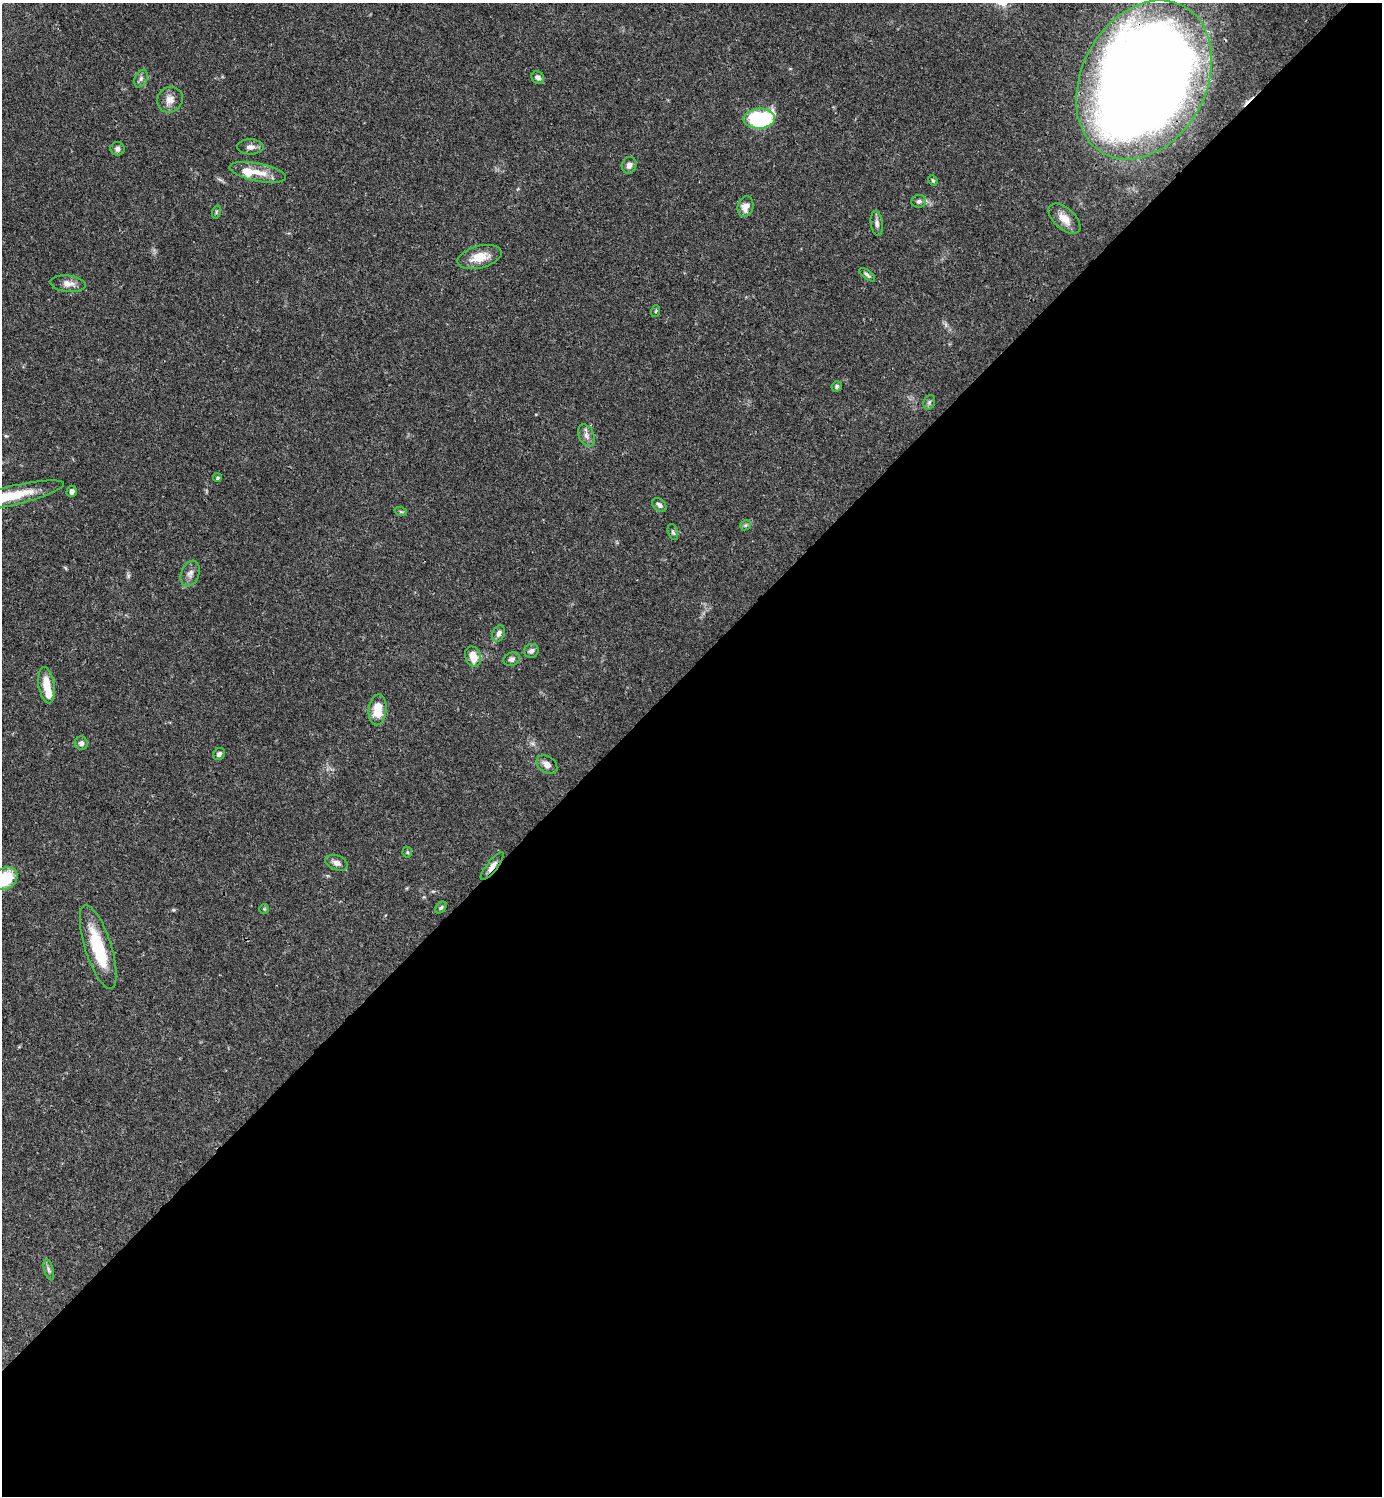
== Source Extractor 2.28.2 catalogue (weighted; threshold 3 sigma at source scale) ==
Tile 15 of 4 x 4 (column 3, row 4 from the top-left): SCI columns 3062-4441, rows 1-1494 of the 5980 x 5981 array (HDU 1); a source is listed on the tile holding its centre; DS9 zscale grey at full resolution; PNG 1384 x 1498 px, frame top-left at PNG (2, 3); each listed source drawn as its Kron ellipse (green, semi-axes under 4 px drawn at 4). Shown black and unused: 55% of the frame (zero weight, under 3 of 4 exposures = <1% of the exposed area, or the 3 px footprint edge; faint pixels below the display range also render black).
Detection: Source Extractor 2.28.2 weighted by HDU 2 'WHT'; one run over the whole footprint, this tile lists its part. Background 0.0387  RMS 0.0026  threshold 0.0117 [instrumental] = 3 sigma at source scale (4.5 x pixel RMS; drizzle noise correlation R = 1.50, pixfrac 1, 0.05/0.05 arcsec/px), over >= 5 px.
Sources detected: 50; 3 inside a brighter listed object's ellipse — not listed separately; the other 47 listed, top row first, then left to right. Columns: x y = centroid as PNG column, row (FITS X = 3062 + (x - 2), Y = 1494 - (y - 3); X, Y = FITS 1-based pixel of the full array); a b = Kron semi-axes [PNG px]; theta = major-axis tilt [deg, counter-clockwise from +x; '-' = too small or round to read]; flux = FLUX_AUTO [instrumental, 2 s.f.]
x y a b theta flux
538 78 7 6 - 0.91
141 79 9 6 64 0.86
1144 80 84 62 61 570
170 100 13 12 - 2.4
759 119 16 10 2 27
250 147 13 7 -1 1.4
117 149 7 6 - 0.8
629 165 8 7 - 1.3
257 172 29 9 -11 4.3
933 180 5 3 - 0.41
919 201 7 6 - 0.73
745 207 10 7 75 2.1
216 212 7 4 72 0.38
1065 219 19 10 -43 3.1
877 223 13 6 -83 1.1
479 257 23 11 14 4.7
867 275 9 4 -38 0.56
68 284 18 8 -5 2.1
656 311 6 3 71 0.27
837 386 5 5 - 0.51
929 402 8 5 70 0.54
586 435 11 7 -65 1.3
217 478 4 4 - 0.42
72 491 6 5 - 0.93
10 496 55 9 13 11
659 505 8 5 -41 0.85
401 512 6 4 -19 0.37
745 525 5 5 - 0.4
673 532 8 5 -74 0.57
190 574 13 9 68 1.5
499 633 8 6 68 1.1
531 651 7 7 - 0.82
473 656 10 7 -68 3.7
512 659 8 6 25 0.84
47 685 18 8 -81 4.5
378 710 15 9 85 4.8
81 743 7 6 - 0.94
219 754 6 5 - 0.93
547 765 11 8 -37 1.7
407 852 5 4 - 0.37
337 863 11 7 -22 1.3
492 866 17 5 51 1.7
5 879 13 10 37 11
441 908 7 5 48 0.47
264 909 5 5 - 0.34
98 947 44 13 -72 14
49 1270 11 4 -74 0.7
Overlapping masked pixels (flux is a lower limit): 2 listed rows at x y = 1144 80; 492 866
Isophote crosses this tile's border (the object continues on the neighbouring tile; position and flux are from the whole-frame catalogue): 2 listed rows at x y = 10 496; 5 879